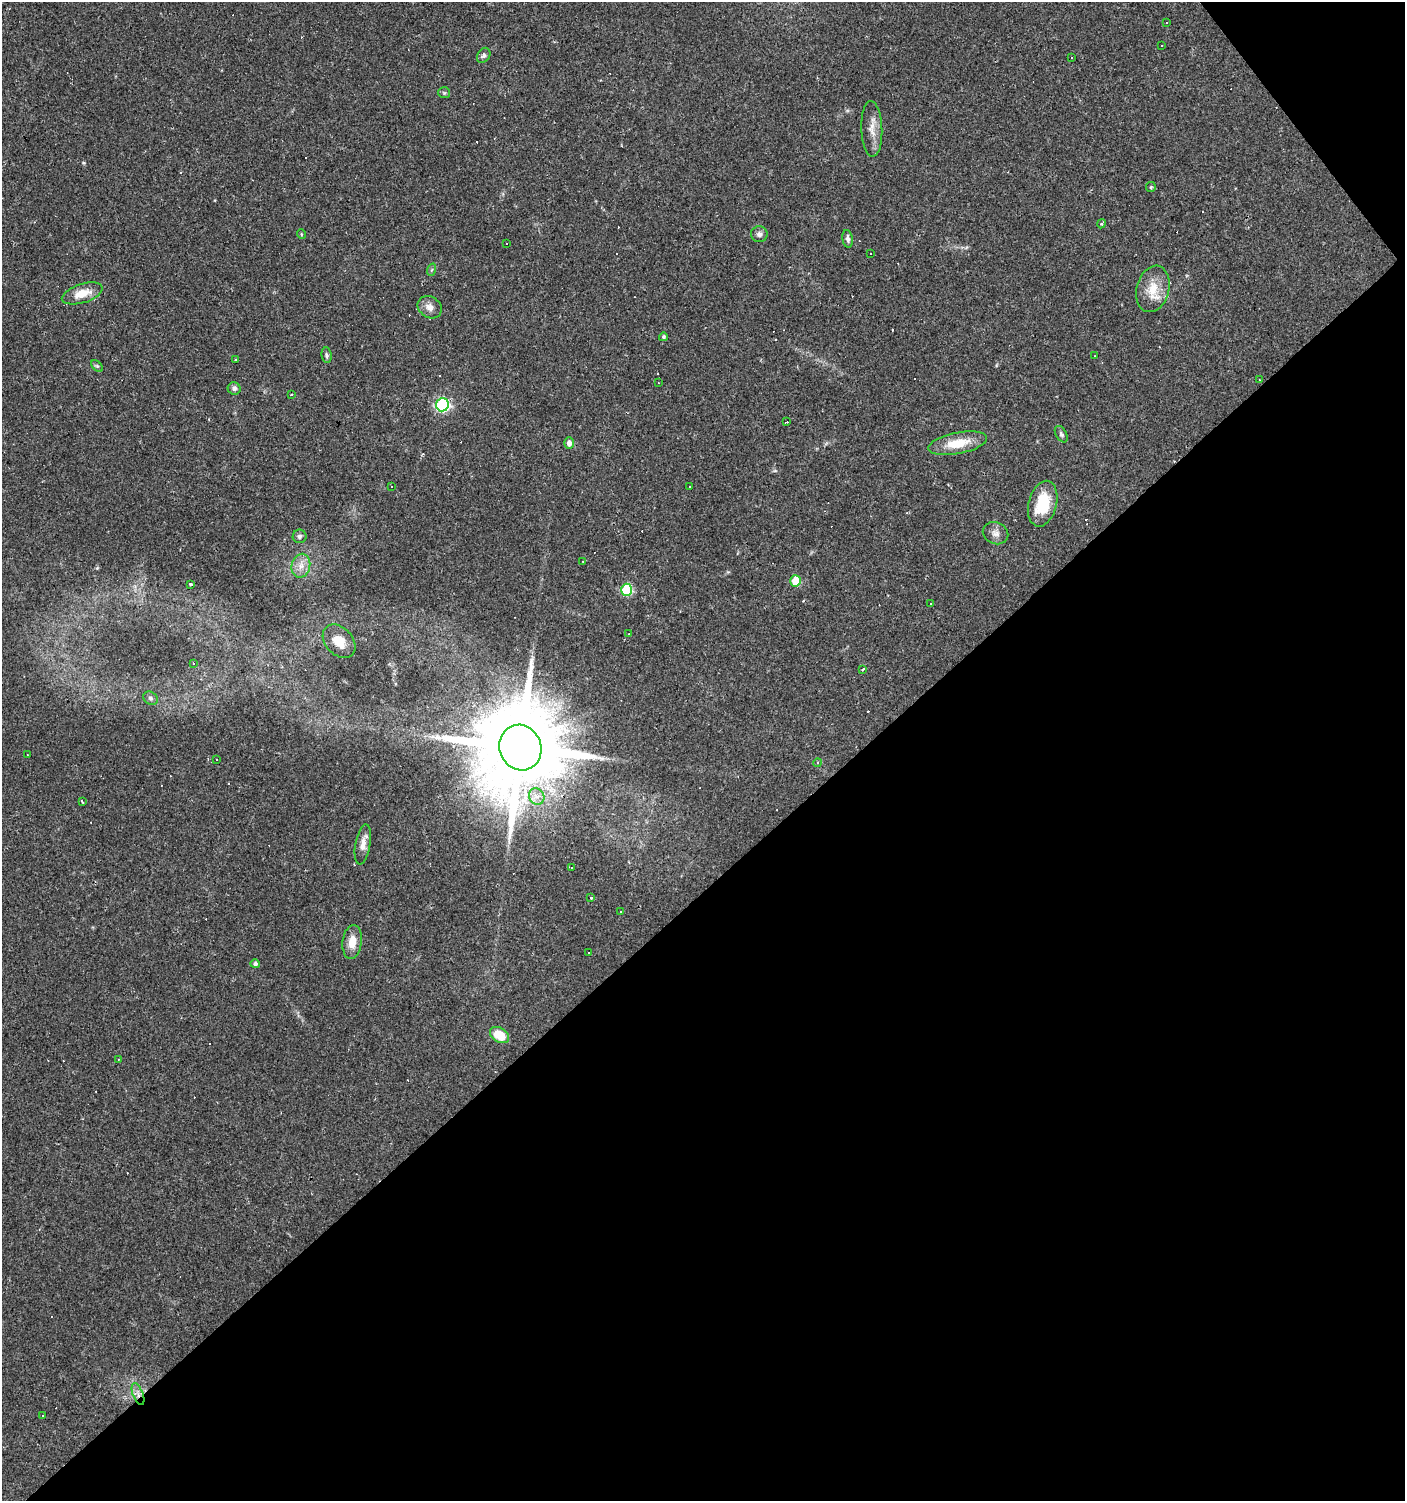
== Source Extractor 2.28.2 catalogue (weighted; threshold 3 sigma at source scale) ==
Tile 12 of 4 x 4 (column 4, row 3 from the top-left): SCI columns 4348-5750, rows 1500-2998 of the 5951 x 5996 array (HDU 1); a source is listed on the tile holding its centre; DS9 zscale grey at full resolution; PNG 1407 x 1503 px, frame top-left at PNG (2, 2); each listed source drawn as its Kron ellipse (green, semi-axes under 4 px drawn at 4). Shown black and unused: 42% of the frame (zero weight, under 2 of 3 exposures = <1% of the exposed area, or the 3 px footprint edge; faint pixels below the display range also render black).
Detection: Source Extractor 2.28.2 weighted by HDU 2 'WHT'; one run over the whole footprint, this tile lists its part. Background 0.0314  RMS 0.0036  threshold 0.0161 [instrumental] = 3 sigma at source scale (4.5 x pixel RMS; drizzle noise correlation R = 1.50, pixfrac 1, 0.0396/0.0396 arcsec/px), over >= 5 px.
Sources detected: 117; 53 cosmic-ray / hot-pixel residue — neither listed nor drawn; the other 64 listed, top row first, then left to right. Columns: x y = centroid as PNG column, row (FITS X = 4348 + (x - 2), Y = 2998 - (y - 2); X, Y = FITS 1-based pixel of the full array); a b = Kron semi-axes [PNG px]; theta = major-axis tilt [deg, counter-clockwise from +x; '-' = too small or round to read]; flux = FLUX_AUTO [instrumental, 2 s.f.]
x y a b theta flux
1166 23 3 2 - 0.53
1162 45 3 2 - 0.36
484 55 8 6 57 0.94
1072 57 3 3 - 0.43
444 93 6 5 - 0.52
872 129 28 10 -88 4.3
1151 187 5 4 - 0.48
1101 224 5 3 - 0.42
301 234 5 3 - 0.3
759 234 8 8 - 1.3
848 239 9 5 -81 1.2
506 244 3 2 - 0.31
870 253 2 2 - 0.3
431 270 6 4 70 0.46
1153 289 23 16 75 7.6
82 293 21 9 17 5.7
430 307 13 10 -34 2.5
663 337 4 4 - 0.65
327 355 8 5 -81 0.74
1094 356 3 2 - 0.34
235 360 3 3 - 0.29
97 366 7 4 -44 0.55
1259 380 3 2 - 0.26
658 383 2 2 - 0.25
234 389 6 6 - 1.1
292 394 3 2 - 0.45
442 405 6 6 - 58
787 422 3 3 - 2
1061 434 9 5 -61 0.89
569 443 6 5 - 2.1
958 443 30 10 11 8.6
391 487 2 2 - 0.23
690 487 3 2 - 0.48
1043 504 23 14 76 13
996 533 13 11 -23 2.2
300 536 7 6 - 0.91
583 561 3 2 - 0.25
301 566 12 9 77 3
796 581 6 5 - 12
191 584 3 3 - 1.9
627 590 6 5 - 28
930 603 2 2 - 0.29
629 634 3 2 - 0.29
339 641 19 13 -47 5.5
193 663 3 2 - 0.29
863 669 3 3 - 0.8
150 698 8 6 -34 0.93
520 748 23 20 -68 6700
27 754 3 2 - 0.35
217 760 3 3 - 0.59
818 763 4 4 - 0.52
537 796 8 7 - 2.5
82 801 3 2 - 0.63
363 844 20 7 80 3
571 867 2 2 - 0.25
591 898 3 3 - 1.9
621 912 3 2 - 0.55
352 942 17 9 82 4.7
588 953 3 2 - 0.27
255 964 5 4 - 0.93
499 1035 10 7 -32 8.3
118 1059 3 2 - 0.22
138 1394 11 5 -69 1.8
43 1416 3 2 - 0.58
Overlapping masked pixels (flux is a lower limit): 2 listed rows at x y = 520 748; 138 1394
Unlisted compact peaks at least as high as the median listed source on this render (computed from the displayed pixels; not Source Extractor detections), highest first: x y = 97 568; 84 163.